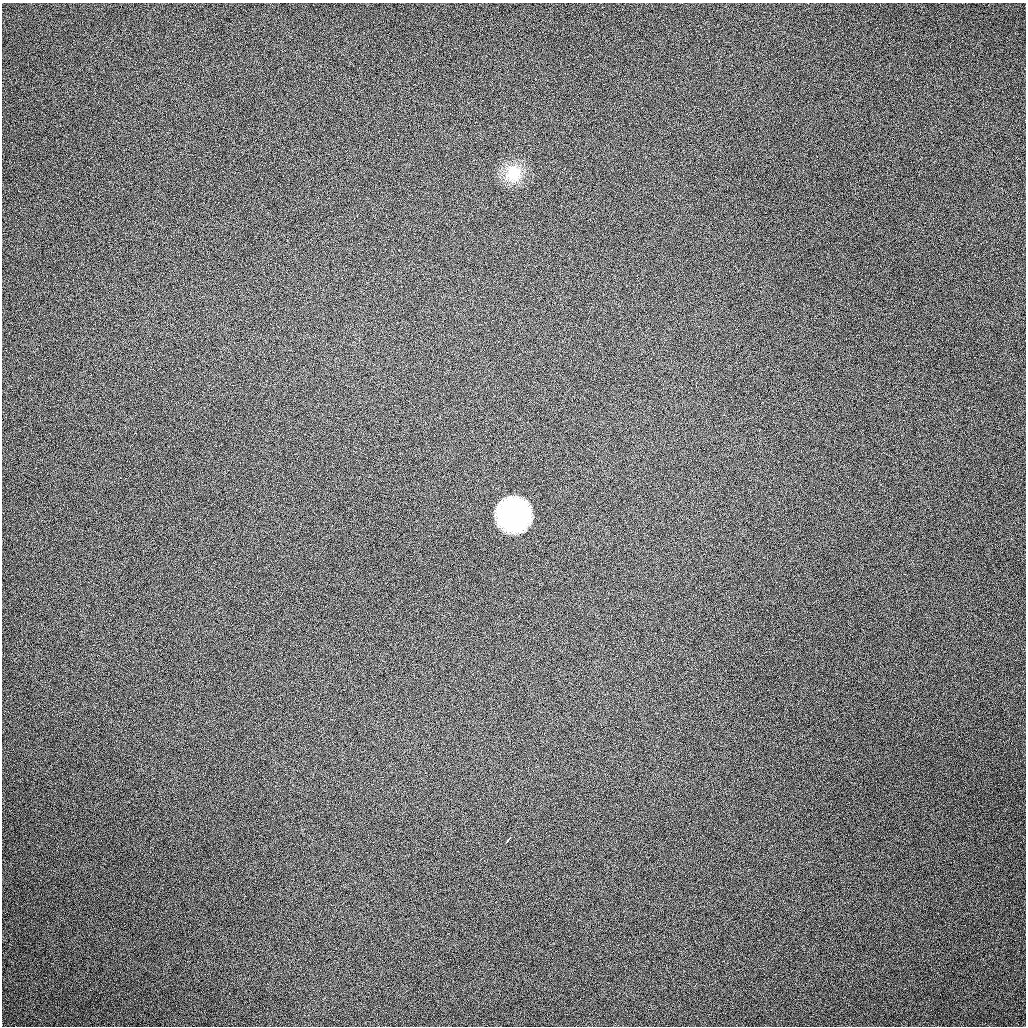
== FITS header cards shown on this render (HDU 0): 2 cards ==
NAXIS1  =                 1024 / length of data axis 1
NAXIS2  =                 1024 / length of data axis 2

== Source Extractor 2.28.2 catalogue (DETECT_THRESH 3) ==
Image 1024 x 1024 px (HDU 0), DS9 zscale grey, 1 PNG px = 1 image px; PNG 1028 x 1028 px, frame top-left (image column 1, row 1024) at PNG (2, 3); no overlay
Background 183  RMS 13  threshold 40.1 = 3 sigma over >= 5 px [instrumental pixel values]
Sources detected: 3; all 3 listed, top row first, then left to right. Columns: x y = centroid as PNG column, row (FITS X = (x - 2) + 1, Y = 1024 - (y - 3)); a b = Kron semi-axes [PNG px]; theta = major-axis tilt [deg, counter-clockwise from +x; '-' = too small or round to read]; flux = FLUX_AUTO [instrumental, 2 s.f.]
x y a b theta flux
513 174 18 16 61 31000
513 515 22 22 - 200000
508 840 7 3 49 6000